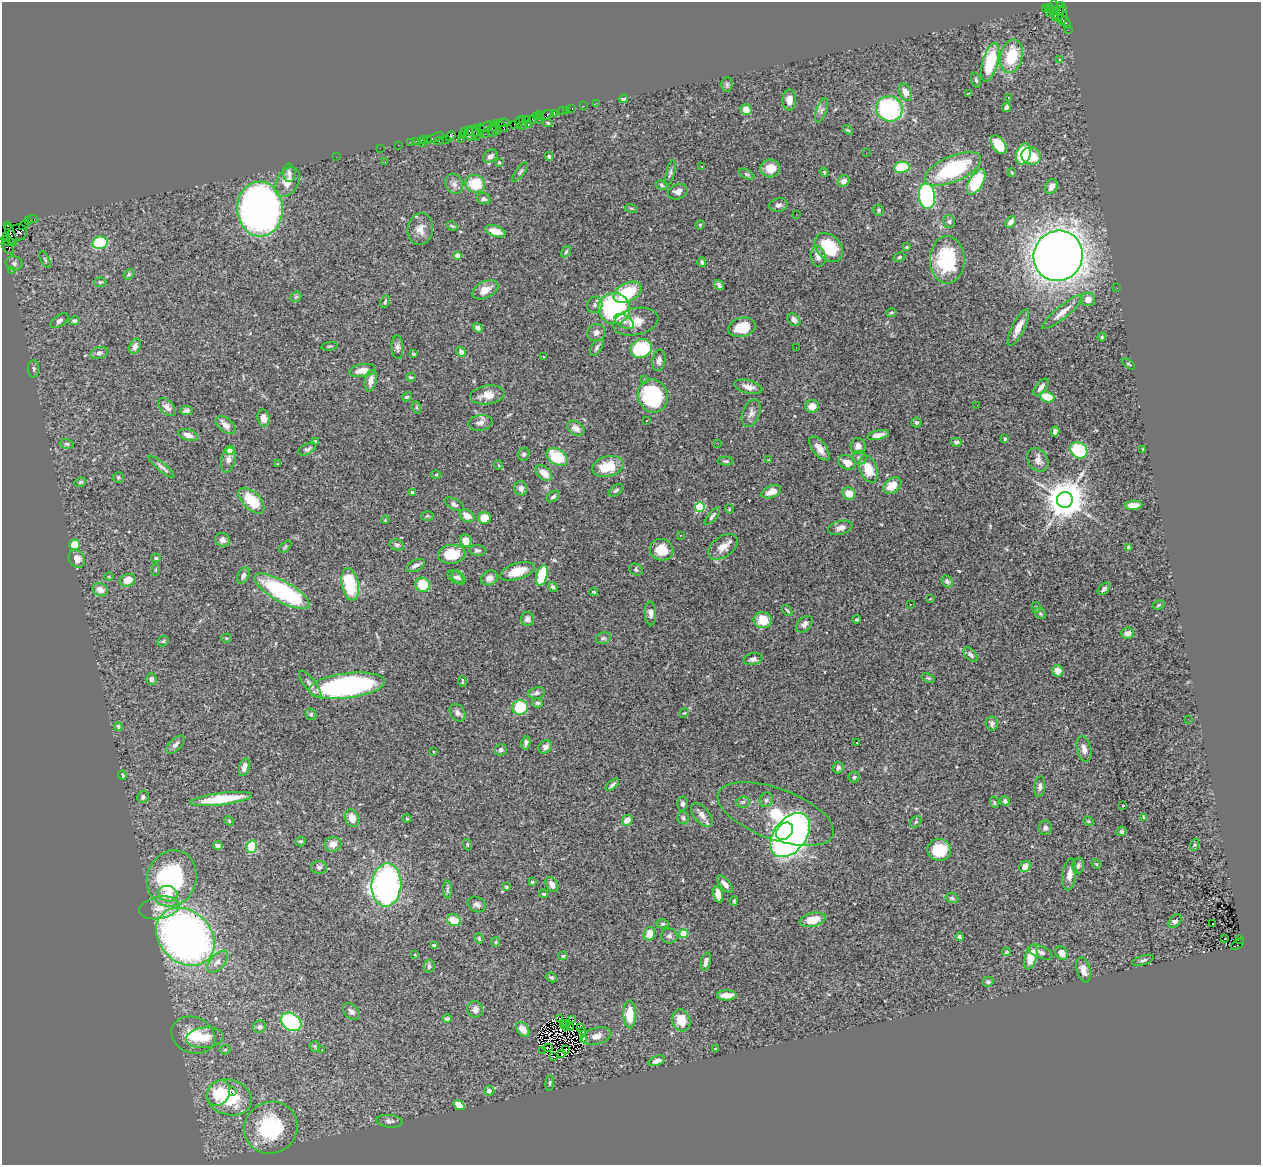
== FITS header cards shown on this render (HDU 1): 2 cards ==
NAXIS1  =                 1259
NAXIS2  =                 1163

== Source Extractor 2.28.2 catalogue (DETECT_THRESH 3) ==
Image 1259 x 1163 px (HDU 1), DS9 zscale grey, 1 PNG px = 1 image px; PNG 1263 x 1167 px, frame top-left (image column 1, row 1163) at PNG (2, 2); each listed source drawn as its Kron ellipse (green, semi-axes under 4 px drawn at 4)
Background 1.81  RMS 0.055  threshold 0.164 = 3 sigma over >= 5 px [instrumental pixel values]
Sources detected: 434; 4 with non-positive FLUX_AUTO (blend fragments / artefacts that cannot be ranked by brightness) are neither listed nor drawn; the other 430 listed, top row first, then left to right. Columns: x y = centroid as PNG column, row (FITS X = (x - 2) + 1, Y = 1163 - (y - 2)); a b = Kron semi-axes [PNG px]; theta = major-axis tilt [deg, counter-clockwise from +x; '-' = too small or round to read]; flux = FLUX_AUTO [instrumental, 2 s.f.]
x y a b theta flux
1045 8 3 2 - 360
1049 8 4 3 - 43
1060 9 7 4 72 420
1054 10 11 3 -86 270
1049 13 2 2 - 26
1059 14 8 4 67 440
1063 15 11 4 85 520
1066 23 6 3 -69 94
1068 30 2 2 - 31
1011 56 17 11 77 140
1059 60 3 3 - 4.8
990 62 20 7 74 180
976 80 8 4 -73 6.9
727 84 7 5 89 7.2
905 92 9 6 -66 25
969 93 3 2 - 5.5
1008 97 3 2 - 5.9
623 99 5 3 - 4.8
789 100 10 7 87 30
596 103 2 2 - 27
584 106 2 2 - 23
1006 107 5 4 - 14
572 108 3 2 - 94
746 109 5 5 - 34
889 109 13 12 - 410
567 110 2 2 - 23
822 110 13 5 71 12
563 111 3 3 - 160
554 113 4 2 - 52
539 115 3 2 - 77
546 115 8 4 20 360
536 116 3 2 - 100
522 119 3 2 - 98
527 119 4 2 - 200
533 119 4 2 - 130
539 119 4 3 - 160
519 122 5 2 - 130
503 123 6 3 4 280
548 123 4 3 - 3.8
497 124 2 2 - 44
514 124 2 2 - 84
528 125 3 3 - 280
486 126 7 3 19 330
502 126 7 3 -43 220
522 126 4 2 - 140
495 128 7 3 -52 140
480 129 5 3 - 270
848 130 6 3 -43 3.9
493 131 6 3 -71 480
465 132 4 3 - 140
473 132 7 4 -27 220
469 133 7 4 -81 440
477 133 8 4 -88 380
485 134 2 2 - 68
462 135 3 3 - 58
450 136 5 4 - 370
435 138 9 4 23 280
423 139 3 2 - 190
427 139 3 2 - 110
447 139 3 2 - 170
461 139 2 2 - 31
416 141 2 2 - 37
439 141 5 3 - 98
410 142 2 2 - 57
422 143 2 2 - 180
398 145 2 2 - 31
999 145 10 6 -55 81
380 148 2 2 - 47
866 153 2 2 - 2.4
1023 154 11 7 71 120
490 156 8 6 40 16
549 156 4 3 - 5.2
1031 156 10 8 -21 95
336 157 2 2 - 16
385 162 3 2 - 4.4
499 162 3 3 - 3
702 166 3 2 - 12
902 167 8 5 8 140
770 168 10 9 - 48
953 169 30 13 24 340
520 172 11 4 54 8
824 172 5 4 - 4.2
289 173 9 6 -85 13
670 173 13 4 76 8.8
1012 173 4 3 - 3.5
746 174 8 4 -26 6.5
844 181 6 5 - 18
287 182 16 11 59 43
976 182 14 7 60 200
454 184 10 8 -64 17
475 184 10 9 - 110
661 185 6 4 -29 6
1051 187 8 6 58 18
678 192 10 7 21 17
927 196 13 8 -83 530
484 199 7 5 -14 8.8
778 205 9 7 11 13
631 208 6 3 -18 3.9
260 209 27 22 -87 2200
878 210 6 5 - 7.2
796 214 2 2 - 6.5
32 219 5 2 - 68
28 220 3 2 - 110
949 221 6 5 - 7.9
1011 222 6 4 52 19
24 225 5 2 - 100
700 225 5 4 - 4.6
7 226 3 2 - 41
452 226 6 4 -42 5.2
420 229 16 12 82 32
495 231 11 5 -18 48
18 232 9 8 - 900
11 235 11 3 -67 580
7 237 3 2 - 63
8 241 7 3 -23 280
100 243 8 6 11 230
829 247 16 12 -46 140
907 247 4 3 - 4.7
8 248 8 4 -50 360
566 252 6 4 54 4.8
457 255 4 4 - 24
818 256 10 7 -78 23
1058 256 25 24 - 4600
899 257 6 4 26 5.3
45 260 9 4 -63 6
947 260 23 17 -89 250
702 262 5 4 - 7.1
14 263 8 7 - 14
11 270 2 2 - 35
128 274 6 4 40 5.7
100 282 6 5 - 5.5
719 285 5 4 - 13
1117 288 2 2 - 5.5
485 290 14 8 26 40
628 292 15 9 27 140
296 297 6 5 - 4.7
1088 299 7 6 - 26
385 302 6 4 65 4.9
595 305 8 7 - 12
614 309 16 15 - 410
1062 312 26 6 40 36
891 313 5 4 - 5.1
794 320 7 5 -45 15
59 321 10 5 35 11
74 321 5 4 - 10
624 321 11 6 -31 18
636 322 23 13 12 60
742 327 14 9 12 83
1018 327 20 6 63 38
478 328 5 4 - 12
596 333 9 8 - 16
1102 337 4 4 - 4.1
135 346 8 5 67 15
330 346 8 2 9 3.9
397 347 12 6 -87 12
796 347 2 2 - 4.5
597 348 10 5 57 8.8
641 348 11 9 25 220
461 352 5 4 - 14
99 353 9 5 15 10
414 354 3 3 - 4.4
544 356 3 3 - 8.6
659 360 11 6 81 16
1128 364 7 3 -33 3.5
33 369 8 5 -90 8.8
362 370 13 6 9 35
411 377 4 3 - 5.1
644 379 3 3 - 3.6
371 381 11 6 79 24
748 387 14 6 -15 23
1041 387 10 5 51 18
487 395 17 9 8 43
653 396 17 15 -72 320
407 397 5 3 - 5.7
1047 397 7 5 -20 70
977 405 2 2 - 8.8
812 406 7 6 - 32
167 407 11 6 -45 20
416 407 6 4 -71 4.6
186 411 6 4 7 8.6
751 413 14 8 69 19
264 418 9 6 -77 23
646 421 3 2 - 4.1
480 423 12 7 9 18
916 423 5 5 - 7.9
226 425 12 6 -37 22
576 428 9 6 -34 21
1055 431 5 4 - 12
188 435 10 5 -15 19
878 435 11 4 13 22
1005 439 4 3 - 4.1
315 441 4 3 - 4.9
956 442 5 4 - 9.8
67 444 7 5 -10 6.8
718 444 2 2 - 7.8
858 446 8 7 - 25
819 448 14 6 -54 33
307 449 9 5 27 9.6
1143 449 3 2 - 3.3
230 450 4 4 - 63
1079 450 9 7 -40 190
524 454 6 6 - 8
557 457 11 8 -31 120
859 458 7 6 - 9.5
228 460 12 7 78 18
769 460 4 3 - 3.6
1038 460 13 9 -55 24
725 461 8 4 -1 6.6
847 462 9 7 -29 35
278 464 4 3 - 2.3
498 465 5 3 - 2.7
608 466 16 10 15 96
161 467 16 4 -40 13
868 469 14 8 -70 79
544 473 9 6 -40 33
436 474 5 3 - 3.4
118 477 5 5 - 5.9
80 482 6 4 21 5
892 486 10 7 38 50
521 488 7 6 - 20
616 490 8 5 37 8.3
413 492 4 3 - 9.3
771 492 10 6 22 35
849 494 7 6 - 41
553 497 7 4 34 7.5
1065 500 8 7 - 12000
251 501 16 8 -45 110
454 504 11 5 -28 8.8
1133 505 9 4 4 35
700 507 5 5 - 230
729 509 4 4 - 3.6
427 516 6 4 15 5
467 516 8 6 -33 33
712 516 11 3 50 8.4
484 518 6 6 - 57
385 520 4 3 - 2.9
840 528 12 7 15 17
680 535 3 2 - 2.7
222 540 7 6 - 16
466 541 6 5 - 45
75 545 5 5 - 51
397 545 7 5 -15 7.3
285 547 7 3 45 4.9
723 547 17 10 35 34
1129 547 3 3 - 22
477 550 8 5 -6 8.5
661 550 12 10 -16 68
452 554 14 9 5 84
156 558 5 4 - 5.8
77 559 9 7 -58 26
416 565 10 5 25 15
156 570 6 3 81 4.4
636 570 7 5 -31 8.7
517 571 18 8 17 74
243 575 9 5 61 13
542 575 10 5 75 200
109 577 4 3 - 3.4
455 577 9 5 -34 9.5
459 578 8 5 -51 9.1
489 578 9 7 25 21
128 580 8 6 19 38
947 581 6 5 - 9
350 584 16 8 -80 180
423 585 7 7 - 96
553 587 5 4 - 8.1
1104 589 7 5 46 10
100 590 8 6 -22 28
282 591 31 10 -29 480
594 592 4 3 - 4.6
930 599 3 2 - 2.7
910 604 2 2 - 1.8
1159 605 6 4 29 5.2
1036 607 5 4 - 5
787 611 6 4 -50 5.7
650 613 12 6 -88 15
1040 613 6 5 - 7
527 619 7 6 - 13
857 619 4 3 - 5.4
763 620 9 8 - 71
804 624 10 6 44 15
1128 633 6 5 - 16
227 638 5 4 - 4.6
603 638 7 5 21 8.2
163 641 6 5 - 5.3
971 655 9 5 -45 12
753 659 9 6 11 11
1058 671 5 5 - 31
928 678 7 4 -24 5
151 679 6 5 - 9.3
462 681 5 2 - 3.7
310 684 16 5 -51 18
347 686 38 12 7 780
537 693 8 5 11 10
538 703 5 5 - 9.1
520 707 8 7 - 160
458 713 9 7 -57 13
684 713 5 3 - 4
311 714 6 5 - 6.8
1188 719 2 2 - 4.1
992 723 7 6 - 13
118 727 4 4 - 8.2
856 742 3 2 - 8.1
526 743 7 4 80 9.4
175 745 11 6 44 14
545 747 7 6 - 18
1084 749 13 7 -76 21
501 750 6 5 - 12
433 752 3 2 - 3
244 767 9 5 73 22
838 768 6 5 - 10
122 775 4 4 - 8
854 777 5 5 - 5.8
612 785 8 4 42 9.1
1040 786 10 5 83 13
143 797 6 6 - 12
221 799 31 6 7 150
766 800 7 6 - 10
1005 801 5 4 - 7.9
743 802 7 5 5 7.8
994 802 6 3 -72 4
682 804 7 5 -88 9.4
1123 806 3 2 - 4
776 814 61 25 -20 330
702 815 14 7 -50 27
1143 817 4 2 - 3
352 818 9 6 -66 38
683 818 6 5 - 8.8
407 819 5 3 - 3.5
627 820 6 5 - 29
229 821 5 4 - 4.2
1089 821 5 4 - 4.5
916 822 6 5 - 6.1
1045 828 7 6 - 12
785 831 10 7 48 410
1121 831 5 4 - 7.2
790 835 25 16 52 1500
300 841 5 5 - 5.9
333 844 8 7 - 29
467 845 6 3 -71 3.8
1194 845 6 4 71 5.2
218 846 5 4 - 9.8
252 847 6 5 - 120
939 850 12 11 - 110
1096 864 5 4 - 4.4
1025 866 6 5 - 28
1078 866 8 6 76 9.5
319 867 8 6 0 10
1069 874 16 6 82 29
172 878 28 24 72 520
532 882 3 3 - 7.6
552 884 8 5 -59 21
725 884 11 5 -49 16
386 885 21 15 86 1200
506 887 4 3 - 4.7
447 889 9 4 -90 7.4
168 894 10 7 -14 33
544 894 4 3 - 4.6
718 894 8 4 -75 33
952 898 7 4 -17 5.8
734 901 5 4 - 4.4
477 904 9 7 -29 12
159 908 20 11 10 57
454 920 7 5 -25 60
813 920 13 7 14 62
1175 921 8 5 46 14
1213 923 3 3 - 61
663 924 6 4 2 5.4
649 934 7 5 72 43
684 934 4 4 - 120
669 936 8 7 - 11
185 937 32 25 -44 2100
960 937 4 3 - 7
479 939 5 3 - 4.2
1225 939 3 2 - 4.1
1240 939 3 2 - 240
496 942 5 4 - 3.9
435 945 4 3 - 16
1237 945 7 4 36 470
1006 952 4 3 - 6.1
1041 952 13 6 -24 17
1062 953 7 6 - 24
415 955 3 2 - 2.9
563 956 5 3 - 4.9
1031 957 13 6 75 77
1143 960 11 4 17 9
706 961 9 4 75 14
218 962 13 7 47 24
429 966 7 5 82 8.9
1083 970 13 7 -76 24
551 977 6 4 -27 7.1
988 982 5 5 - 10
727 995 10 5 1 33
475 1009 8 8 - 21
351 1012 10 6 -45 15
630 1014 14 6 -89 77
447 1019 5 4 - 8.7
560 1019 2 2 - 5.5
573 1020 3 2 - 6
681 1020 11 9 -72 61
291 1022 11 8 -33 440
563 1023 3 2 - 1.9
567 1023 3 2 - 3
565 1026 4 2 - 2.7
260 1027 6 6 - 9.2
571 1027 3 2 - 3.5
580 1027 3 2 - 3.9
523 1029 8 5 -49 33
583 1032 3 2 - 5.3
193 1035 22 18 -22 90
597 1036 15 8 15 26
205 1038 19 10 6 68
583 1039 4 2 - 3.9
315 1046 6 4 -46 5
548 1048 5 2 - 1.8
565 1049 3 2 - 0.97
715 1049 3 2 - 3.7
225 1050 5 5 - 4.8
322 1050 3 2 - 4
543 1050 2 2 - 2.6
561 1054 4 2 - 0.91
553 1057 3 2 - 2.4
657 1061 8 4 22 18
550 1083 8 4 84 5.8
489 1091 5 5 - 18
232 1092 3 2 - 37
219 1093 13 10 61 96
229 1097 23 17 -17 190
459 1105 6 4 -36 44
390 1121 13 6 -6 12
271 1128 27 25 31 310
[4 non-positive-flux detections neither listed nor drawn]